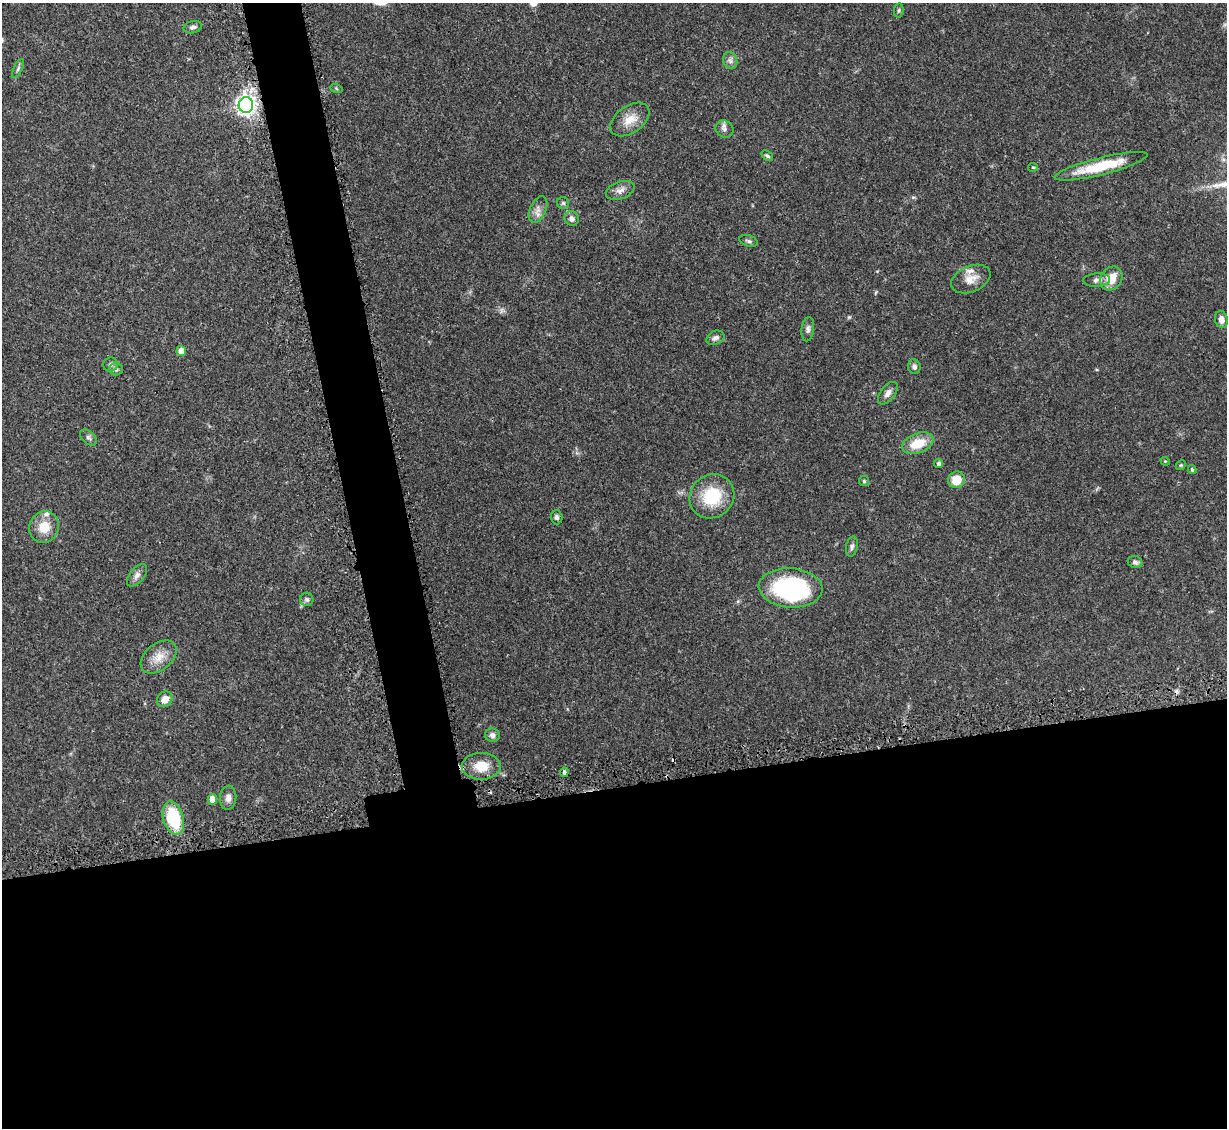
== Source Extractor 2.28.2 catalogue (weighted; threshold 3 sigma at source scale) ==
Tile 15 of 4 x 4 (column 3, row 4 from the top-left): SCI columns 2505-3729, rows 255-1380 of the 4995 x 5067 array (HDU 1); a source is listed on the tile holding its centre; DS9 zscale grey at full resolution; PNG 1229 x 1130 px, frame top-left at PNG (2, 3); each listed source drawn as its Kron ellipse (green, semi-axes under 4 px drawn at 4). Shown black and unused: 34% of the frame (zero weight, under 3 of 5 exposures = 4% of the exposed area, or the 3 px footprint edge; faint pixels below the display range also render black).
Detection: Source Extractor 2.28.2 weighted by HDU 2 'WHT'; one run over the whole footprint, this tile lists its part. Background 0.0699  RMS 0.0033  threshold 0.0151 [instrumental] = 3 sigma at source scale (4.5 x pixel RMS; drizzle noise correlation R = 1.50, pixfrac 1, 0.05/0.05 arcsec/px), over >= 5 px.
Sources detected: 55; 2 cosmic-ray / hot-pixel residue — neither listed nor drawn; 2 inside a brighter listed object's ellipse — not listed separately; the other 51 listed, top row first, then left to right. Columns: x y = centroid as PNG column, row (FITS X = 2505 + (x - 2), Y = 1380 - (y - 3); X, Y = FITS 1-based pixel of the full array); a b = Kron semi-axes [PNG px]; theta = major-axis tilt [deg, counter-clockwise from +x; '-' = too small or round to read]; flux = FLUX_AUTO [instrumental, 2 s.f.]
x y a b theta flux
899 10 7 4 83 0.53
193 27 9 6 12 1
730 61 9 7 -70 1.2
18 69 10 4 64 0.76
336 88 6 4 -20 0.42
246 105 8 7 - 180
630 119 22 13 35 5.1
724 129 9 8 - 1.3
767 156 6 4 -35 0.69
1101 166 48 8 14 14
1033 167 5 4 - 0.42
620 190 15 8 19 2.1
563 203 6 6 - 0.62
538 210 14 8 66 2.1
572 219 7 7 - 1.4
749 241 9 5 -19 0.82
1111 278 12 10 54 5.4
971 279 20 13 22 4.1
1097 280 13 6 3 1.5
1221 319 8 6 -76 1.8
808 329 12 6 82 1.2
715 338 9 6 22 1.2
181 351 5 5 - 3.6
111 364 7 7 - 1.1
914 367 7 6 - 0.97
116 369 7 6 - 0.86
888 393 13 7 51 1.8
88 437 10 6 -44 0.95
918 443 16 10 20 7.6
1165 461 4 3 - 0.3
938 464 4 4 - 0.86
1181 465 5 4 - 0.38
1192 470 4 4 - 0.63
957 480 8 8 - 5.4
864 481 5 5 - 0.53
712 496 23 21 40 14
556 517 7 6 - 0.78
44 527 16 14 66 6.2
852 546 10 5 77 0.97
1135 562 7 6 - 0.94
137 575 13 7 51 1.6
791 588 32 19 -4 46
307 599 7 6 - 0.83
159 657 20 13 39 4.6
165 699 8 7 - 3.3
492 735 7 6 - 1.3
481 766 19 13 0 6.9
564 772 4 4 - 0.98
228 798 12 8 86 1.9
212 799 5 4 - 3.9
173 818 17 10 -74 19